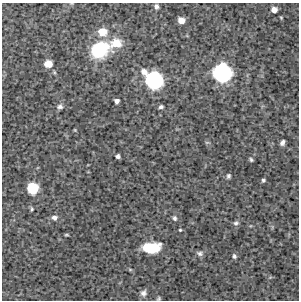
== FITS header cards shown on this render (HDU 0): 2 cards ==
NAXIS1  =                  297 /Length X axis
NAXIS2  =                  298 /Length Y axis

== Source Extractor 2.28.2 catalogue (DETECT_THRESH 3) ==
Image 297 x 298 px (HDU 0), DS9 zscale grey, 1 PNG px = 1 image px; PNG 301 x 302 px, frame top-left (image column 1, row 298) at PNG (2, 3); no overlay
Background 4550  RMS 210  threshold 642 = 3 sigma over >= 5 px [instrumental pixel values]
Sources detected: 33; all 33 listed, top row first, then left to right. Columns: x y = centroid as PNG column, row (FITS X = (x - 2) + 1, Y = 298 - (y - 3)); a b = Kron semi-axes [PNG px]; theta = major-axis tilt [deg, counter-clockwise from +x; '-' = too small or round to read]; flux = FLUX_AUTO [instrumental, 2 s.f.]
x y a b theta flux
156 6 5 4 - 4.4e+04
274 10 6 6 - 8.6e+04
181 20 6 5 - 9.4e+04
103 32 12 11 - 1.9e+05
116 43 15 12 4 2.5e+05
99 49 20 16 25 8.2e+05
48 64 7 6 - 1.8e+05
54 72 6 4 -72 1.7e+04
144 72 8 7 - 9.0e+04
222 73 13 12 - 1.9e+06
154 80 12 12 - 1.6e+06
117 101 5 5 - 4.6e+04
60 106 8 7 - 4.4e+04
161 107 5 4 - 3.2e+04
75 130 5 3 - 1.1e+04
207 142 6 4 18 1.6e+04
282 143 5 4 - 4.5e+04
118 156 4 4 - 3.8e+04
251 160 4 3 - 2.3e+04
228 176 5 4 - 2.8e+04
263 180 4 4 - 2.4e+04
33 188 8 8 - 5.8e+05
32 209 6 4 -76 2.0e+04
54 217 7 6 - 5.1e+04
175 218 7 6 - 3.7e+04
236 223 8 6 12 3.5e+04
180 230 3 3 - 1.5e+04
66 235 6 3 -8 1.6e+04
151 248 14 8 2 6.5e+05
200 253 9 6 -10 4.2e+04
234 256 7 5 -64 2.9e+04
143 293 8 7 - 5.7e+04
159 299 5 4 - 2.0e+04
At the frame edge (FLAGS 8, measured only in part): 1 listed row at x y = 159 299